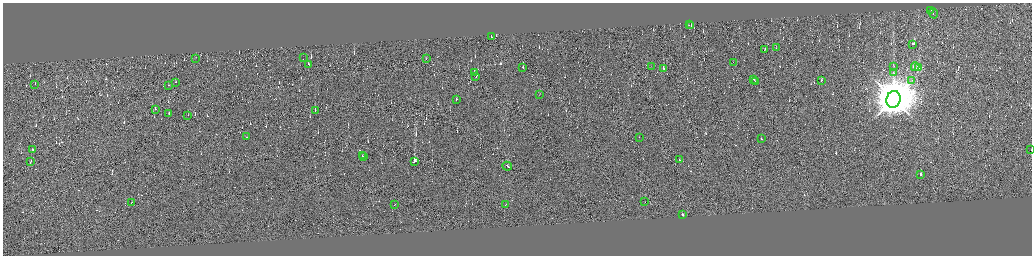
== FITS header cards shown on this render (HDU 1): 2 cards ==
NAXIS1  =                 4118
NAXIS2  =                 1013

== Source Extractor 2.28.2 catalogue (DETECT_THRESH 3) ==
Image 4118 x 1013 px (HDU 1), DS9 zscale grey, zoomed out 1/4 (1 PNG px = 4 x 4 image px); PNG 1034 x 258 px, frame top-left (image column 4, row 1010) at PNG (3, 3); each listed source drawn as its Kron ellipse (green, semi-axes under 4 px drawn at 4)
Background 0.189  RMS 3.9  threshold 11.7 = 3 sigma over >= 5 px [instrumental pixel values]
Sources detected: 696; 643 cannot appear on this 1/4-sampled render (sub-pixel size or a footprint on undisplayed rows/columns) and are neither listed nor drawn; the other 53 listed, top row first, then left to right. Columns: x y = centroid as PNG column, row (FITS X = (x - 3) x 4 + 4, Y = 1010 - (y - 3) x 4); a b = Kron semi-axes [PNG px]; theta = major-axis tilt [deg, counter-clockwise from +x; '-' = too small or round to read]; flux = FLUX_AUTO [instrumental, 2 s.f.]
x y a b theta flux
931 10 3 1 - 2.2e+04
933 13 5 1 - 3.2e+04
689 25 2 1 - 4.5e+03
691 26 2 1 - 4.4e+03
491 36 2 1 - 7.9e+03
913 44 2 1 - 1.7e+04
776 47 2 1 - 3.0e+03
765 50 2 1 - 1.7e+04
303 57 2 1 - 4.4e+02
196 58 2 1 - 5.5e+03
426 58 2 1 - 2.8e+03
733 62 2 1 - 8.0e+03
308 64 2 1 - 8.4e+03
651 66 2 1 - 5.5e+02
893 66 3 1 - 5.6e+02
915 66 4 2 - 2.5e+03
523 67 2 1 - 1.2e+04
663 68 2 1 - 1.8e+04
919 68 2 2 - 1.3e+05
474 72 2 1 - 9.2e+03
893 72 2 2 - 9.6e+02
476 76 2 1 - 1.9e+04
754 79 2 1 - 2.2e+04
822 80 2 1 - 9.0e+03
912 80 2 2 - 1.3e+03
175 82 2 1 - 8.0e+03
755 82 2 1 - 1.7e+04
35 84 2 1 - 4.9e+03
168 85 2 1 - 7.5e+03
540 94 2 1 - 1.4e+03
893 99 8 7 - 1.6e+07
456 100 3 1 - 1.7e+04
155 109 2 1 - 1.1e+04
315 110 2 1 - 4.7e+04
169 113 2 1 - 3.4e+03
188 115 2 1 - 9.2e+02
247 137 2 1 - 1.5e+04
639 137 2 1 - 6.9e+03
761 139 2 1 - 1.3e+04
32 149 2 1 - 3.2e+04
1031 150 2 1 - 8.5e+03
362 156 2 1 - 1.1e+04
363 157 3 1 - 1.3e+04
679 160 3 1 - 2.3e+04
31 161 2 1 - 8.7e+03
415 161 3 1 - 5.8e+05
507 166 5 1 - 3.6e+04
921 174 2 1 - 2.3e+04
132 202 3 1 - 1.7e+04
645 202 2 1 - 8.0e+03
506 204 2 1 - 9.4e+03
395 205 2 1 - 1.2e+04
682 214 2 1 - 1.6e+04
At the frame edge (FLAGS 8, measured only in part): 1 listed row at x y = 1031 150
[643 sub-pixel or undisplayed-footprint detections neither listed nor drawn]